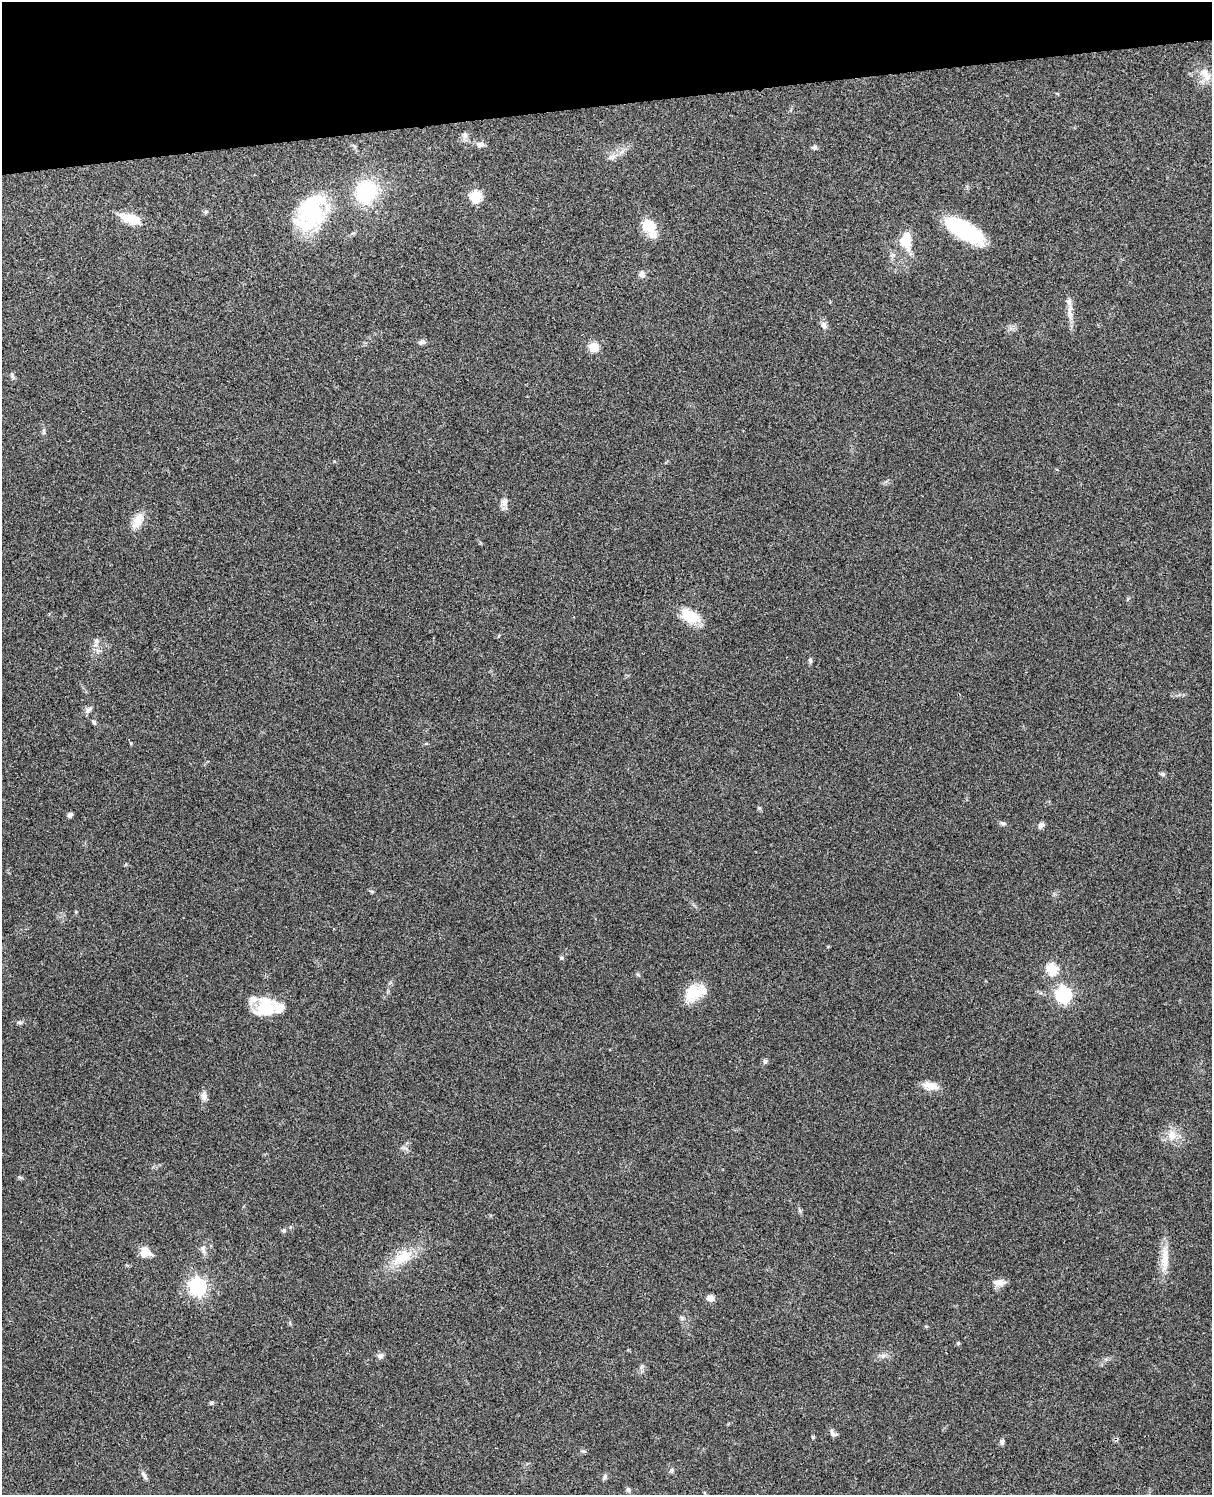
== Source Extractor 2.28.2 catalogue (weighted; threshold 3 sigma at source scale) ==
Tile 3 of 4 x 3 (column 3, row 1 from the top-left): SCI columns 2539-3748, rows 3151-4643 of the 5079 x 4922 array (HDU 1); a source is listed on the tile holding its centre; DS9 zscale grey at full resolution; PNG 1214 x 1497 px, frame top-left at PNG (2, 2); no overlay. Shown black and unused: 7% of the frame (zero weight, under 3 of 4 exposures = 6% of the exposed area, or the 3 px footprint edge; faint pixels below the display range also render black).
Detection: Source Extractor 2.28.2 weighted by HDU 2 'WHT'; one run over the whole footprint, this tile lists its part. Background 0.0911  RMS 0.0062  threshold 0.0279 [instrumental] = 3 sigma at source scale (4.5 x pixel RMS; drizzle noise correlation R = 1.50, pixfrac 1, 0.05/0.05 arcsec/px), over >= 5 px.
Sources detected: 75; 7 inside a brighter listed object's ellipse — not listed separately; the other 68 listed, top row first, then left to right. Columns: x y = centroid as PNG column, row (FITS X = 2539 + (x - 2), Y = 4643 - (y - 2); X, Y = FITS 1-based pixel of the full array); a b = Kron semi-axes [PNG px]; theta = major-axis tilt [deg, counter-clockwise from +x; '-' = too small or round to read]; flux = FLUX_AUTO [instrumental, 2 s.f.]
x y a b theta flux
1205 75 23 12 -57 8.5
465 135 10 6 -83 2.2
480 145 12 8 -4 2.6
814 147 8 6 5 1.4
612 157 11 7 22 3
366 192 24 21 61 43
476 196 6 6 - 48
312 209 34 29 45 62
205 212 6 4 88 0.9
131 219 24 10 -17 14
649 226 18 13 -44 14
964 230 34 13 -31 69
906 240 21 13 -87 14
642 274 9 8 - 2.6
1070 309 14 7 80 4.2
824 325 10 8 -71 2.8
421 342 9 6 29 1.8
594 347 10 9 - 8.8
12 376 8 5 -64 1.4
44 432 9 4 -89 1.2
504 503 11 9 58 3.3
138 520 24 11 66 8
690 616 27 14 -31 15
96 641 7 6 - 1.7
810 660 8 5 -89 1.3
88 710 13 6 43 2.2
94 722 7 5 -60 1.3
1162 774 7 5 -7 1.3
759 808 6 5 - 0.87
70 815 5 5 - 1.9
1003 823 9 5 -15 1.4
1041 825 8 6 49 2.3
372 891 7 3 -9 0.79
76 912 4 4 - 0.64
561 958 6 5 - 0.87
1052 969 6 6 - 41
638 975 7 3 -36 0.79
693 992 25 17 44 16
1063 995 7 6 - 160
266 1008 26 18 16 21
20 1023 7 4 0 1.1
765 1061 7 5 -89 1.3
930 1086 21 10 -12 7
204 1096 12 8 -87 3
1172 1135 16 11 -88 7.5
20 1177 7 4 -19 0.88
284 1230 7 5 90 1
203 1249 13 7 -84 2.6
146 1252 12 9 -19 8.1
402 1257 33 16 34 18
1165 1258 40 9 87 11
999 1282 17 8 1 4.1
198 1286 7 7 - 230
710 1298 10 8 -16 3
682 1318 7 6 - 1.5
926 1326 5 4 - 0.79
958 1343 4 4 - 0.78
883 1355 8 7 - 2.3
380 1356 8 7 - 2
642 1366 6 5 - 1.2
211 1403 6 5 - 0.98
833 1433 11 6 -43 2.2
1002 1442 7 6 - 1.7
584 1451 6 5 - 1
671 1470 7 4 -90 1
144 1475 14 5 -63 2
605 1477 8 5 88 1.4
628 1489 7 5 -89 1.2